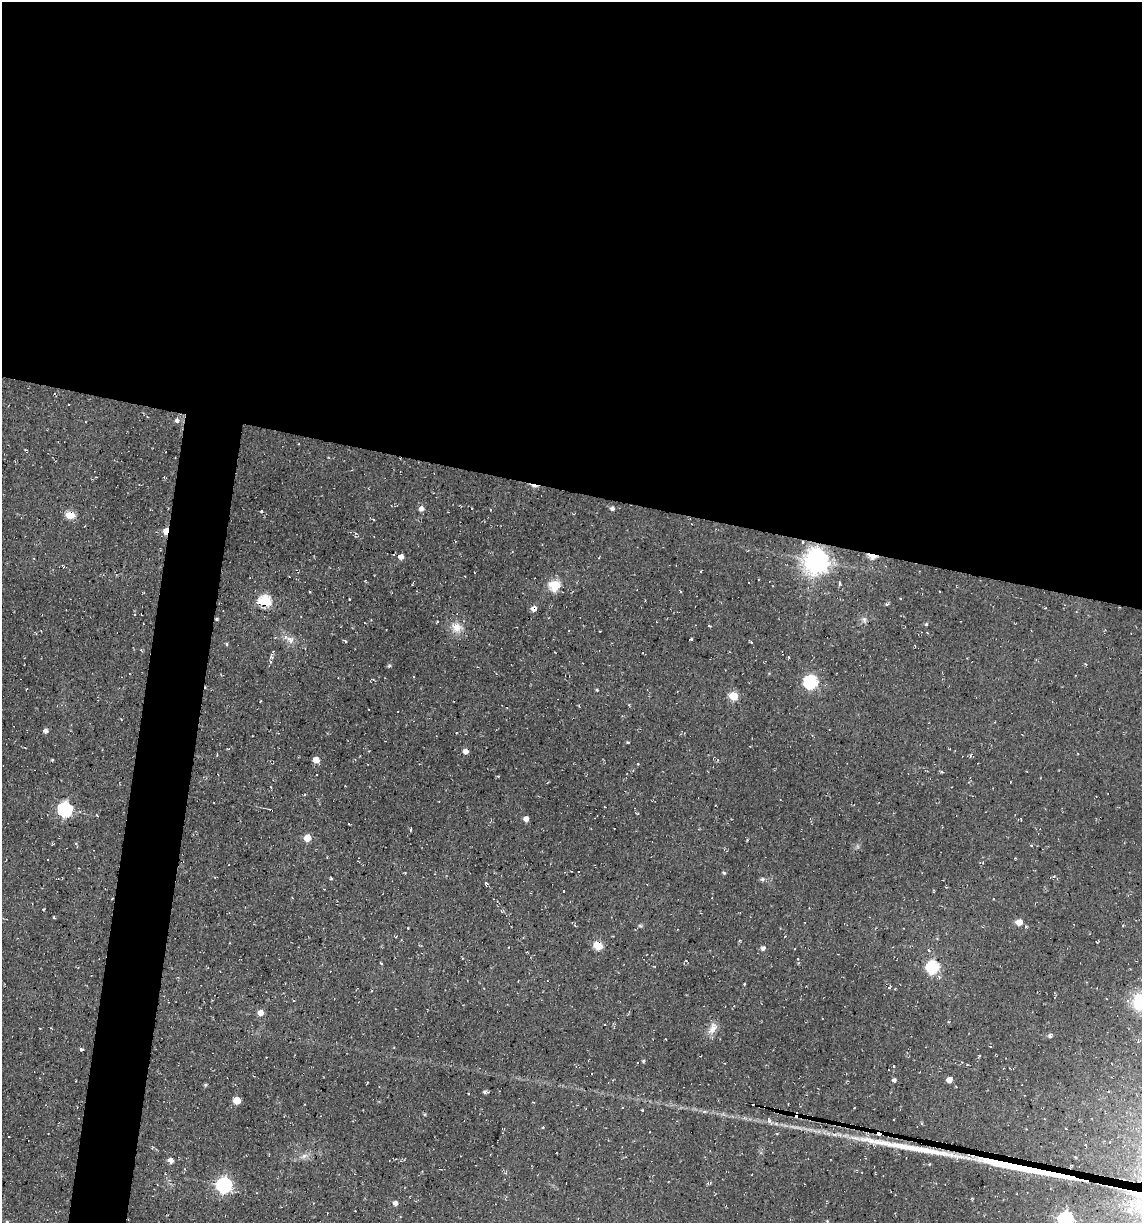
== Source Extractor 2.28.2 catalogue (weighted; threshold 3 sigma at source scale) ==
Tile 3 of 4 x 4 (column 3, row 1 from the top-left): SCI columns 2512-3651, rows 3664-4884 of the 4904 x 4884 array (HDU 1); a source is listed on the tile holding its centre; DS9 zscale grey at full resolution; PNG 1144 x 1225 px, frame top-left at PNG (2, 2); no overlay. Shown black and unused: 44% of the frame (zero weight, under 2 of 3 exposures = <1% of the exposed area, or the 3 px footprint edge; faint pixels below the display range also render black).
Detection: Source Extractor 2.28.2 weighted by HDU 2 'WHT'; one run over the whole footprint, this tile lists its part. Background 0.136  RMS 0.014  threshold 0.0627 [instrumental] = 3 sigma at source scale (4.5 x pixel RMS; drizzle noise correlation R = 1.50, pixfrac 1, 0.05/0.05 arcsec/px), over >= 5 px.
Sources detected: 108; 1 inside a brighter object's white glare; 10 cosmic-ray / hot-pixel residue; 2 long thin detections or spike segments (spike, bleed or trail) — not listed; the other 95 listed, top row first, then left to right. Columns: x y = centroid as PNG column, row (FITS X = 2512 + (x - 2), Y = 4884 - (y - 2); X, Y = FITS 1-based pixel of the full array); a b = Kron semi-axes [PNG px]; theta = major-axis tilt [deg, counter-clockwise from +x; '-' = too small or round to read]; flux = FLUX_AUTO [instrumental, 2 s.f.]
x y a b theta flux
177 421 6 6 - 4.4
471 508 3 2 - 0.9
612 508 5 5 - 4
421 509 6 5 - 6.8
490 510 3 2 - 0.88
261 511 3 3 - 2.5
70 515 5 5 - 46
166 531 7 5 71 20
803 542 4 3 - 1.7
872 556 8 4 -12 40
401 557 5 4 - 7
816 561 8 8 - 1300
555 586 5 5 - 100
264 601 6 5 - 150
886 604 5 4 - 1.7
533 609 7 7 - 6.3
217 619 4 3 - 1.9
864 619 8 6 -75 3.9
437 622 3 2 - 1.2
926 624 4 4 - 1.7
710 626 4 3 - 1.1
457 627 16 14 -28 16
289 639 19 8 -33 12
691 639 3 2 - 1.7
345 641 4 3 - 2
227 644 5 3 - 1.5
271 657 6 4 -34 1.9
389 666 5 4 - 2.1
129 673 3 2 - 1.1
811 682 6 6 - 200
26 689 3 2 - 1.1
597 690 4 3 - 1.3
733 696 5 5 - 49
260 701 3 2 - 0.98
46 731 5 5 - 5
628 742 4 3 - 1.3
466 751 5 4 - 8.1
970 756 5 3 - 1.6
52 760 4 3 - 1.5
316 760 6 5 - 11
638 764 3 3 - 1.2
941 772 6 3 -1 1.6
498 776 4 3 - 1.3
65 809 7 6 - 240
269 809 4 3 - 1.4
97 815 4 3 - 1.2
526 819 6 5 - 6.2
411 829 5 3 - 1.3
307 838 5 5 - 24
1031 845 4 3 - 1.3
724 873 4 4 - 1.9
331 878 3 3 - 1.7
762 879 6 5 - 2.8
486 883 6 3 -44 1.7
563 891 3 2 - 0.83
994 899 3 2 - 1.2
53 917 4 3 - 1.2
1019 922 7 6 - 12
575 925 5 3 - 1.5
740 940 4 2 - 1.2
598 946 5 5 - 53
763 948 6 5 - 3.7
797 958 3 3 - 1.3
932 967 6 6 - 160
939 977 7 5 -61 3.5
890 987 5 3 - 1.4
1140 1002 20 16 36 50
733 1006 4 3 - 1.2
260 1013 5 5 - 12
605 1025 2 2 - 1.1
711 1030 13 9 35 10
81 1049 4 4 - 2.3
979 1056 5 3 - 1.2
643 1061 5 4 - 1.7
894 1067 4 3 - 1.4
894 1080 4 4 - 3.5
949 1080 5 4 - 9.6
206 1085 5 4 - 1.9
485 1092 5 4 - 2.9
237 1100 5 5 - 26
854 1108 3 2 - 0.92
642 1110 3 3 - 1.1
1044 1119 3 2 - 1.5
769 1121 10 5 -57 3.7
921 1123 5 3 - 1.4
9 1136 3 3 - 2.4
304 1156 8 6 45 4.9
171 1160 6 5 - 7.9
708 1183 7 4 0 2.1
224 1185 7 7 - 330
395 1203 5 5 - 5.6
1130 1210 11 8 48 13
1065 1219 7 7 - 280
827 1221 4 4 - 1.2
7 1222 5 3 - 1.5
Overlapping masked pixels (flux is a lower limit): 9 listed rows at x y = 166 531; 803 542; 872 556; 816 561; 264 601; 533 609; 217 619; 598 946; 932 967
Isophote crosses this tile's border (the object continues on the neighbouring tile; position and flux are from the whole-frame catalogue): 2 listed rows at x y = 1140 1002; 1065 1219